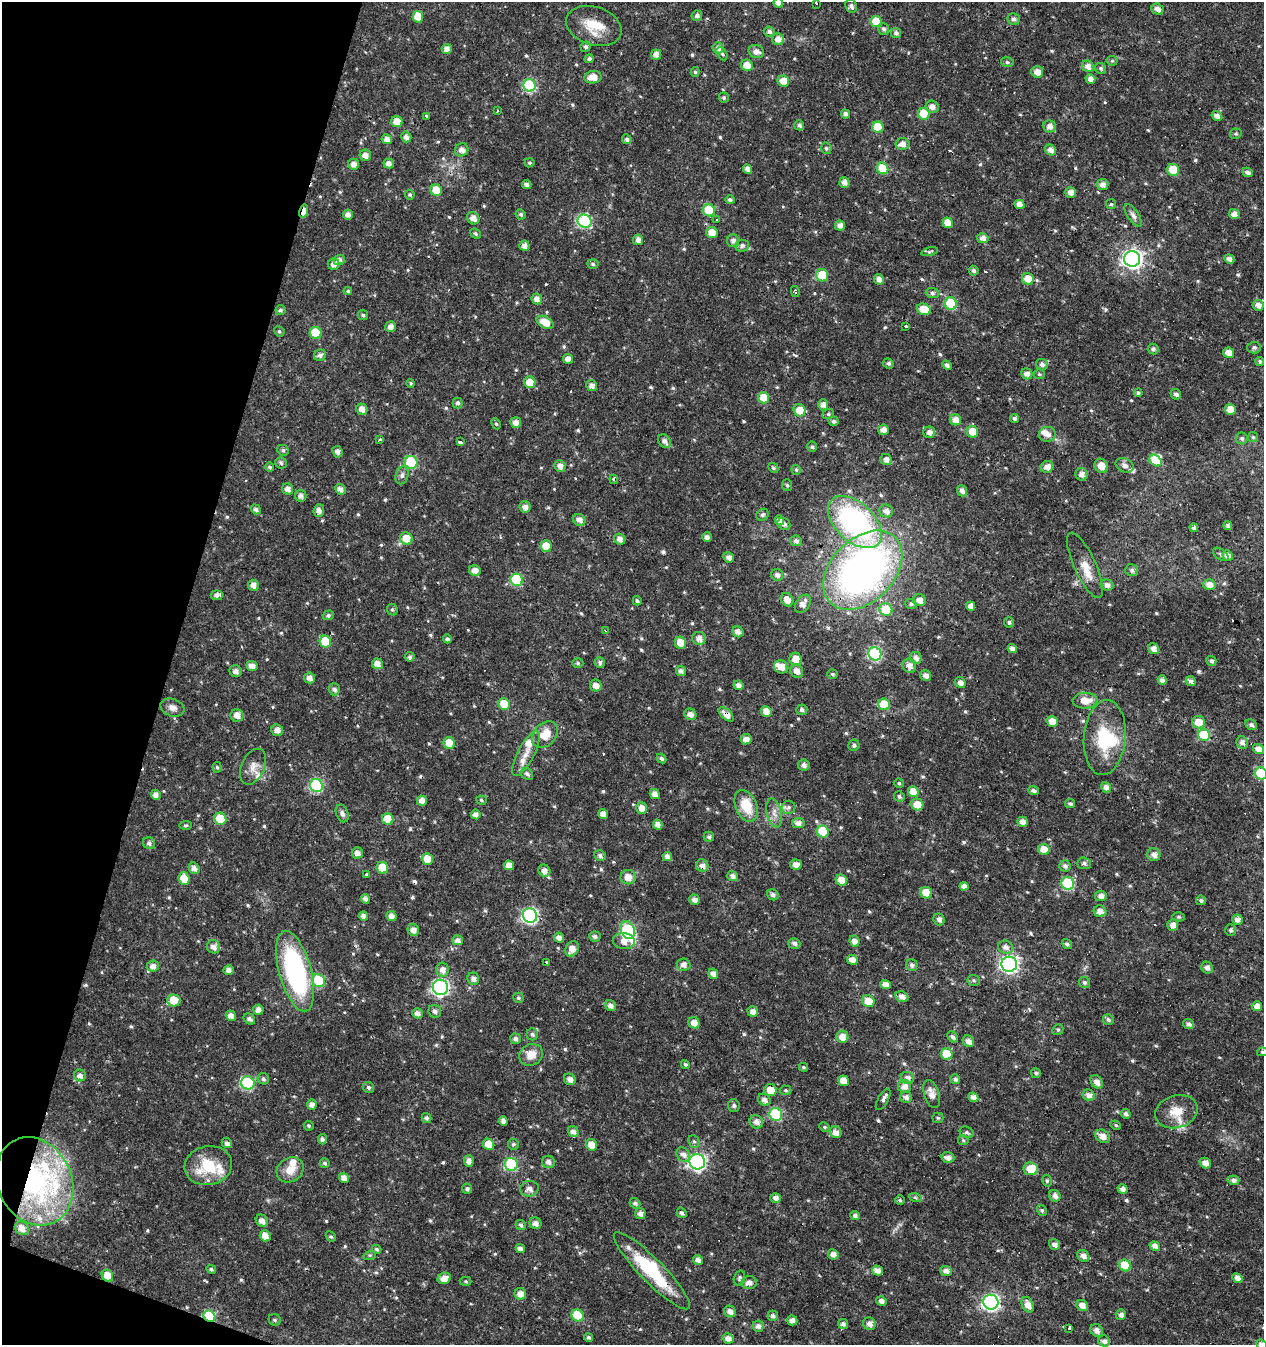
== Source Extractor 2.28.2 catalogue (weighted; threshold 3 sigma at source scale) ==
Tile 9 of 4 x 4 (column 1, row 3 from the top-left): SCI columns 277-1538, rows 1345-2687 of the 5534 x 5379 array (HDU 1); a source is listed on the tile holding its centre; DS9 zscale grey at full resolution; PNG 1266 x 1347 px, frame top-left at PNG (2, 2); each listed source drawn as its Kron ellipse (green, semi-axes under 4 px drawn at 4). Shown black and unused: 14% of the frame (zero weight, under 3 of 4 exposures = <1% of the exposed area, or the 3 px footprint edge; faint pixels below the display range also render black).
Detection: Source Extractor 2.28.2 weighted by HDU 2 'WHT'; one run over the whole footprint, this tile lists its part. Background 0.016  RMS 0.0021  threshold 0.00951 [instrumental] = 3 sigma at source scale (4.5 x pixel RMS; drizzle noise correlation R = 1.50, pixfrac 1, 0.0396/0.0396 arcsec/px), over >= 5 px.
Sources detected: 638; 3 inside a brighter object's white glare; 9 cosmic-ray / hot-pixel residue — neither listed nor drawn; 15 inside a brighter listed object's ellipse — not listed separately; of the other 611, all 500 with FLUX_AUTO >= 0.311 (the completeness limit of this list) listed and drawn (111 fainter detections not listed), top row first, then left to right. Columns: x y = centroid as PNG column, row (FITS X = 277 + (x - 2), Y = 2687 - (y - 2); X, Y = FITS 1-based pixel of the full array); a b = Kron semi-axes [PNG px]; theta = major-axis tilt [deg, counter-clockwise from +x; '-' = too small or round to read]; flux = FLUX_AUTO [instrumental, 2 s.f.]
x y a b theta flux
778 3 5 5 - 1.2
816 4 3 3 - 2.3
851 6 7 5 -60 0.66
1157 9 6 5 - 1.1
697 16 5 5 - 0.71
418 17 6 5 - 4.2
1014 19 6 6 - 0.66
876 21 6 5 - 5.1
594 26 28 19 -17 5.6
883 29 6 5 - 0.63
769 32 5 5 - 0.7
896 33 5 5 - 0.67
778 39 6 6 - 1.6
586 47 5 5 - 0.49
718 48 5 5 - 1.1
447 49 5 5 - 1.1
756 51 8 6 -21 1.2
722 54 7 4 -61 0.41
656 55 5 5 - 1.3
589 59 5 4 - 0.59
1112 61 5 5 - 0.35
1007 62 6 5 - 0.39
747 65 6 5 - 2.7
1088 66 6 5 - 1.2
1101 68 6 5 - 0.45
695 72 5 4 - 0.39
1037 72 6 6 - 1.5
593 77 8 6 7 2.4
1090 79 5 4 - 1.1
783 81 6 5 - 2.1
529 85 6 6 - 18
724 97 5 5 - 0.39
932 107 6 6 - 1.1
497 111 3 2 - 0.53
845 114 5 4 - 0.63
924 114 6 5 - 6.9
427 116 3 3 - 1.4
1217 116 6 4 -32 0.94
397 122 6 5 - 2.4
799 125 5 4 - 0.58
1050 126 6 6 - 1.3
878 127 6 5 - 6.8
1236 134 6 5 - 0.32
406 137 5 5 - 0.94
387 139 5 5 - 1.2
627 139 5 5 - 0.65
902 144 7 6 - 1.3
826 148 6 5 - 0.42
462 150 7 6 - 1.2
1051 150 6 5 - 1.3
365 155 6 5 - 1.2
389 163 5 5 - 1
529 163 5 4 - 0.31
354 164 5 5 - 1.4
882 168 6 5 - 6.8
747 169 5 4 - 1.1
1173 170 6 6 - 6.9
1248 172 5 4 - 0.79
844 182 5 5 - 1.1
527 184 5 4 - 0.71
1103 185 6 5 - 1.1
436 190 6 5 - 4
1070 192 5 5 - 1.2
410 195 5 4 - 0.37
730 200 4 4 - 0.56
1019 204 5 4 - 1.9
1111 204 5 5 - 0.33
709 210 6 6 - 8
304 211 7 4 77 2.4
521 214 5 5 - 0.48
1234 214 5 5 - 1.4
348 215 5 5 - 1.1
1133 215 13 5 -56 0.81
473 218 7 5 -43 1.4
717 219 3 3 - 0.95
585 221 7 6 - 18
948 223 5 4 - 2.2
840 225 5 5 - 1.1
712 233 6 5 - 3.2
475 234 5 4 - 0.35
983 238 6 5 - 1
638 240 5 5 - 1.1
733 241 6 6 - 0.93
524 246 5 5 - 1.2
742 246 7 6 - 0.61
930 252 8 4 15 0.36
1132 259 8 8 - 96
1229 259 5 4 - 1.1
339 260 6 5 - 1.1
334 264 6 5 - 1.1
593 264 5 5 - 0.42
974 271 5 4 - 0.53
822 275 6 6 - 7.3
879 279 5 5 - 1
1028 279 6 5 - 2.8
348 291 4 3 - 0.33
795 292 5 3 - 0.42
932 293 6 5 - 0.5
537 299 5 5 - 1.1
951 304 6 6 - 13
1258 305 6 5 - 1.2
924 309 7 5 -24 4.9
280 310 5 5 - 0.49
363 315 5 5 - 0.39
545 322 9 5 -28 3.2
906 326 3 3 - 1.6
391 327 5 5 - 1.2
279 331 5 5 - 0.41
316 333 6 6 - 8.1
1254 347 7 6 - 0.55
1153 349 5 5 - 0.58
1229 353 5 5 - 2
320 355 6 5 - 0.83
568 359 5 5 - 1.4
1260 361 4 4 - 0.41
888 363 6 5 - 0.49
947 365 5 4 - 0.63
1042 365 6 5 - 0.81
1027 374 6 5 - 1.1
1039 374 5 4 - 0.32
530 382 6 5 - 3.6
411 383 4 4 - 0.31
592 385 5 5 - 1
1138 393 4 4 - 0.37
1176 394 5 5 - 0.62
764 398 6 5 - 5.6
458 403 5 5 - 0.57
823 405 5 5 - 1.1
362 409 6 5 - 1.3
1230 409 5 5 - 2.4
800 410 6 6 - 3
828 414 6 5 - 0.36
1014 418 4 4 - 0.55
955 420 6 5 - 1.7
834 421 5 4 - 0.51
516 422 5 5 - 1.4
496 424 6 4 -64 0.35
883 430 5 5 - 1.4
929 432 6 6 - 1.1
972 432 6 5 - 4.4
1047 434 8 7 - 1.4
1253 437 5 5 - 0.31
1242 438 6 6 - 0.45
380 439 4 3 - 0.41
461 441 3 3 - 12
664 441 7 5 -51 1
812 447 5 5 - 0.39
283 450 6 5 - 0.48
337 452 6 5 - 0.87
886 460 6 5 - 1.2
1155 460 7 5 -37 4.8
411 462 6 6 - 17
281 463 6 5 - 0.42
1124 465 9 7 -25 1
560 466 6 5 - 1.2
1101 466 7 6 - 2.3
269 467 4 4 - 0.41
1047 467 6 5 - 1.4
773 468 6 4 -44 0.4
796 470 5 4 - 0.33
1082 474 6 6 - 1.2
402 475 9 6 76 0.77
614 479 4 3 - 0.69
787 485 6 5 - 0.35
288 489 6 5 - 1.1
340 489 5 5 - 1
962 491 6 5 - 1
301 496 6 5 - 0.96
525 507 6 5 - 1.2
256 509 5 4 - 0.66
319 511 6 5 - 1.1
886 511 7 6 - 1.2
762 515 6 5 - 0.51
579 520 6 5 - 1.2
779 520 5 4 - 1.1
855 522 32 19 -43 45
784 524 7 5 -42 0.73
1228 526 4 3 - 0.56
1194 528 4 4 - 0.53
707 537 5 4 - 0.89
406 538 6 6 - 3.3
620 539 6 5 - 1.3
796 541 6 5 - 0.65
546 546 6 5 - 3.5
1221 554 9 5 -36 0.47
1228 555 5 5 - 1.3
729 557 5 5 - 0.89
1085 565 35 11 -65 3.6
863 570 46 31 45 95
1132 570 6 6 - 0.59
475 571 6 5 - 1.7
777 575 6 5 - 0.86
517 580 6 6 - 16
1209 584 6 5 - 1.5
253 585 5 5 - 1.2
1107 585 6 5 - 1.1
217 595 6 5 - 0.76
787 600 7 5 -54 1.9
919 600 6 6 - 1.5
637 601 5 4 - 0.4
803 604 10 7 57 1.6
911 604 6 5 - 0.51
971 606 5 4 - 1.3
392 610 6 5 - 0.41
886 610 7 6 - 6.3
328 615 5 5 - 0.54
1009 622 5 5 - 0.45
606 630 3 3 - 0.65
738 632 6 5 - 1.1
699 638 7 6 - 1.3
447 639 4 4 - 0.54
325 642 6 5 - 6.5
681 643 6 5 - 2.9
1012 648 5 4 - 1
1153 649 6 5 - 1.1
875 654 7 6 - 24
410 657 5 4 - 0.48
916 658 6 5 - 1.1
796 659 7 6 - 2.9
1211 661 5 4 - 0.53
600 662 5 5 - 0.59
578 663 5 5 - 0.36
377 664 5 5 - 1.5
252 666 5 5 - 1.2
909 666 7 6 - 1.3
781 667 7 6 - 2
236 671 6 5 - 0.94
681 671 5 5 - 0.75
797 671 7 6 - 1.4
833 674 5 4 - 0.36
926 676 5 5 - 1
309 678 5 5 - 1.2
1162 680 4 4 - 1.1
1191 681 5 4 - 0.77
960 683 6 5 - 1.2
738 685 5 5 - 1
596 686 6 5 - 1.2
334 689 6 5 - 0.76
1085 701 12 8 1 2.8
504 704 6 5 - 5.4
884 704 6 5 - 7.1
172 708 12 8 -18 1.2
802 710 5 5 - 0.55
766 711 6 5 - 1.8
690 714 6 5 - 1.1
726 714 9 5 -42 2
237 715 6 6 - 1.6
1052 721 5 5 - 2.5
1198 722 6 6 - 3
1251 725 6 5 - 0.65
277 730 6 5 - 1.2
545 735 15 11 48 3.7
1204 735 6 5 - 11
1105 737 37 21 85 10
746 739 5 5 - 1.2
449 743 6 5 - 3.4
1242 743 6 5 - 0.99
854 745 5 5 - 0.53
1258 749 6 5 - 1.3
526 754 25 8 62 2.3
661 758 5 4 - 0.51
804 765 6 5 - 0.86
217 767 5 4 - 0.33
253 767 19 11 66 2
1261 773 6 6 - 12
527 774 6 5 - 0.65
899 783 5 4 - 0.32
316 786 7 6 - 22
1106 787 5 5 - 1
1033 791 5 4 - 0.7
913 792 5 5 - 3
655 794 5 4 - 1.4
156 795 5 5 - 1.2
899 797 5 5 - 0.47
481 800 5 4 - 0.36
422 801 5 5 - 1.4
917 804 6 5 - 2.9
1070 804 5 4 - 0.47
746 806 16 10 -66 5.3
788 807 7 6 - 0.58
641 808 6 5 - 1.7
342 813 9 6 -67 0.74
774 813 15 7 -77 1.4
476 814 5 4 - 1.1
603 814 5 4 - 1.4
220 819 6 6 - 7.8
388 819 6 5 - 3.8
1022 822 5 5 - 1.2
798 823 6 5 - 1.1
185 825 6 4 2 0.32
658 825 5 4 - 1.4
823 831 6 5 - 9.6
709 837 5 5 - 0.49
149 843 6 5 - 0.67
1044 849 5 5 - 2.8
357 853 6 5 - 1.2
600 855 6 5 - 0.66
1154 855 6 6 - 1.3
667 857 5 4 - 1.1
427 859 6 5 - 2.9
1084 863 7 6 - 0.64
796 864 6 5 - 1.4
509 865 5 5 - 1.7
702 866 6 6 - 1.2
1065 866 6 5 - 0.7
194 868 6 5 - 1.1
382 868 6 5 - 5.1
544 871 6 5 - 1.3
367 875 3 3 - 4.6
732 876 5 5 - 0.9
628 877 7 7 - 1.9
184 878 6 5 - 4.1
841 880 6 5 - 3.4
1068 883 6 6 - 19
964 886 4 4 - 1.2
926 893 6 5 - 5.6
773 895 6 5 - 0.69
1101 896 5 5 - 1.1
365 899 5 4 - 0.86
694 900 5 5 - 1.1
1201 900 5 4 - 0.44
1100 911 6 5 - 1.4
530 915 7 7 - 43
363 916 5 4 - 0.91
391 916 5 4 - 1.4
1179 917 6 4 1 0.34
939 919 6 5 - 0.92
1237 920 5 5 - 1.1
1173 925 6 5 - 1.3
413 930 6 5 - 1.2
628 930 9 6 -68 24
1231 930 6 5 - 0.46
595 936 5 5 - 0.62
559 938 5 4 - 1.1
458 940 5 5 - 0.86
624 941 11 8 -8 2
854 941 5 5 - 1.3
794 943 6 5 - 0.7
1067 944 5 4 - 0.49
214 947 7 6 - 1.1
1006 947 7 6 - 1.1
572 949 8 6 61 1.6
852 960 5 5 - 1.7
546 963 3 3 - 1.6
1009 964 8 7 - 61
683 965 7 6 - 1.1
912 965 6 5 - 0.63
153 966 6 5 - 1
1207 968 6 5 - 0.96
229 970 5 5 - 0.85
442 970 7 6 - 1.3
295 971 41 16 -75 33
713 974 5 4 - 1.3
473 979 6 5 - 0.94
974 980 6 5 - 0.41
319 981 6 6 - 13
1084 982 6 5 - 0.5
885 984 5 4 - 1.6
440 987 8 7 - 45
902 997 7 5 -26 1.3
518 998 5 5 - 0.43
174 1000 6 6 - 4.5
868 1001 6 5 - 3.4
610 1006 6 5 - 0.99
1257 1006 5 5 - 1.3
258 1010 5 5 - 1.3
435 1011 6 6 - 0.74
753 1012 5 5 - 1.4
417 1013 5 5 - 1
231 1016 5 5 - 1.4
249 1019 6 5 - 0.61
1108 1020 5 5 - 0.53
694 1023 6 5 - 1.8
1188 1024 5 5 - 0.74
1058 1030 6 5 - 0.38
532 1034 6 5 - 0.52
842 1037 6 6 - 2.3
953 1037 6 4 -47 0.63
515 1039 5 5 - 0.67
968 1041 6 5 - 1.2
1262 1052 5 4 - 0.33
947 1054 6 5 - 6
531 1055 12 10 33 2.6
685 1064 5 4 - 0.35
804 1067 4 3 - 0.31
1036 1073 5 5 - 0.37
80 1075 6 6 - 0.95
907 1078 7 6 - 1.3
263 1079 6 5 - 0.5
570 1079 6 5 - 1.2
955 1079 5 4 - 0.6
843 1081 5 5 - 2.8
1097 1082 7 5 -54 1.2
248 1083 7 6 - 20
904 1086 6 6 - 1.4
368 1087 6 5 - 0.48
770 1090 6 6 - 2.6
786 1090 6 4 -3 0.32
932 1094 14 7 -72 1.7
1089 1095 6 5 - 1.2
906 1097 6 5 - 0.85
973 1097 5 4 - 1.2
883 1099 12 5 61 0.77
764 1100 7 5 -40 1.1
312 1104 5 5 - 1.2
734 1106 6 5 - 0.43
1176 1112 21 16 17 3.8
776 1114 6 6 - 19
1126 1114 5 4 - 0.57
426 1118 5 4 - 0.57
938 1118 5 5 - 0.34
503 1121 5 4 - 1
756 1122 7 6 - 1.2
1116 1125 5 4 - 0.32
309 1126 5 4 - 0.37
824 1127 6 4 -27 0.32
573 1131 6 5 - 1.1
836 1132 6 5 - 1.5
967 1132 7 5 -26 0.45
1103 1136 7 6 - 1.6
322 1139 5 4 - 0.5
963 1140 5 5 - 0.33
694 1141 6 5 - 0.43
227 1143 5 5 - 0.84
489 1144 6 5 - 3.8
513 1144 6 5 - 0.4
591 1145 6 5 - 3.1
683 1154 7 6 - 0.97
948 1158 6 5 - 1.2
469 1161 6 5 - 1.1
548 1162 6 6 - 1
697 1162 8 7 - 48
325 1163 5 4 - 0.47
1205 1163 6 5 - 1.2
511 1164 7 6 - 18
208 1166 24 19 10 8.3
1030 1169 7 6 - 3.5
290 1170 14 12 35 2.7
344 1178 5 4 - 1.2
1233 1180 6 4 -14 0.78
35 1181 45 37 -65 32
1047 1181 6 4 -76 0.36
467 1189 5 5 - 0.51
529 1189 9 8 - 1.3
1122 1189 5 4 - 1
1055 1196 6 5 - 1
915 1197 6 4 -20 0.36
775 1198 5 5 - 0.99
900 1200 5 4 - 0.37
635 1203 5 4 - 0.6
1042 1211 6 4 -57 0.37
682 1213 5 4 - 0.52
640 1214 6 5 - 1
855 1215 5 4 - 0.7
262 1221 6 5 - 1.3
535 1223 6 5 - 1.1
521 1225 5 4 - 0.57
22 1228 7 6 - 1.3
265 1236 6 5 - 1.8
331 1236 5 4 - 0.35
1055 1244 6 5 - 1.1
1155 1246 5 4 - 1.4
377 1249 5 4 - 0.39
520 1249 5 4 - 1.1
833 1254 5 5 - 1.2
370 1255 6 4 17 0.33
1083 1256 6 5 - 1.2
698 1260 5 4 - 0.96
1125 1265 6 5 - 7.5
211 1269 5 4 - 0.44
652 1271 53 12 -45 13
877 1271 5 4 - 1.2
946 1271 6 5 - 1.1
107 1276 6 5 - 3.2
444 1278 7 5 24 1.6
739 1278 8 5 74 0.47
1237 1278 5 4 - 1.4
466 1281 6 4 -3 0.32
749 1283 8 6 5 1.3
520 1294 6 5 - 1.6
881 1301 5 5 - 1.1
991 1302 8 7 - 57
1028 1305 8 5 -62 1.7
1082 1305 6 5 - 1.4
730 1311 6 5 - 1.3
578 1315 6 5 - 8.4
1121 1315 5 5 - 0.98
209 1316 6 5 - 16
773 1316 5 5 - 0.56
275 1320 6 5 - 0.45
792 1320 5 5 - 1.1
843 1324 5 5 - 0.71
869 1324 6 6 - 1.1
758 1326 6 5 - 0.91
1068 1328 3 3 - 2.5
1097 1330 7 5 -50 1.1
589 1337 4 4 - 0.48
728 1338 5 5 - 1.3
1104 1341 6 5 - 0.77
1261 1344 5 4 - 1.1
Overlapping masked pixels (flux is a lower limit): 12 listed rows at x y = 304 211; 855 522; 863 570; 606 630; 726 714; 220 819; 702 866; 248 1083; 35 1181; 652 1271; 107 1276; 209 1316
Isophote crosses this tile's border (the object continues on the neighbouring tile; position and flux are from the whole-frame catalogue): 5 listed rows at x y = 778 3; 816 4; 1261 773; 1262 1052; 1261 1344